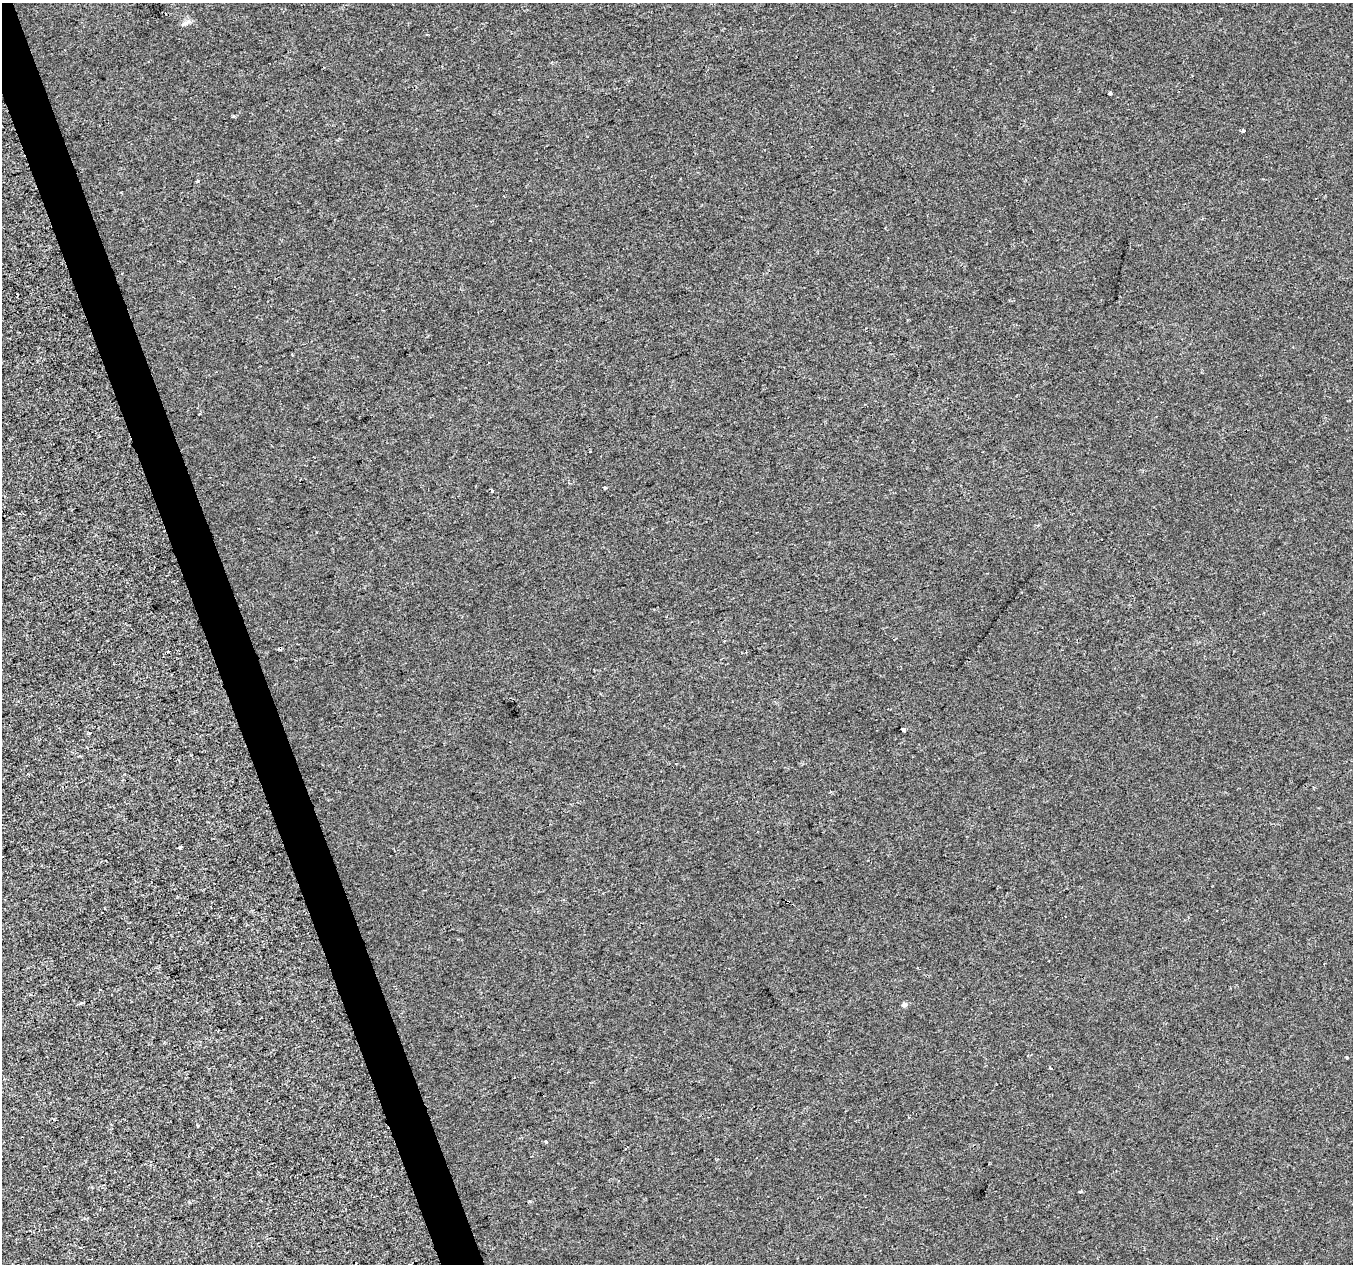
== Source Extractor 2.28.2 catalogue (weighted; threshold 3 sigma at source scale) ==
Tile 11 of 4 x 4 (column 3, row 3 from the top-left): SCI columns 2705-4055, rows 1383-2644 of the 5406 x 5232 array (HDU 1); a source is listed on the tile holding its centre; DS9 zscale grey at full resolution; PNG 1355 x 1266 px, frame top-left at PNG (2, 3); no overlay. Shown black and unused: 3% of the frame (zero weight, under 2 of 3 exposures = <1% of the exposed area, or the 3 px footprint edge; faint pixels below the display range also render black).
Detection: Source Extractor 2.28.2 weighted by HDU 2 'WHT'; one run over the whole footprint, this tile lists its part. Background 4.27e-04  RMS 0.0026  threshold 0.0116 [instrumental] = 3 sigma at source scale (4.5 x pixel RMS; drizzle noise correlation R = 1.50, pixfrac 1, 0.0396/0.0396 arcsec/px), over >= 5 px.
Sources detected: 21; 2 cosmic-ray / hot-pixel residue — not listed; the other 19 listed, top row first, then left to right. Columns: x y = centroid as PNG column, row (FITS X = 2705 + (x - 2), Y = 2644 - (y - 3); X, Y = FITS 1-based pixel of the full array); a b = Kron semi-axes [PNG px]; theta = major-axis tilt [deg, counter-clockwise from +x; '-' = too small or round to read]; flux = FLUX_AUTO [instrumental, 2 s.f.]
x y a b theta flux
165 13 3 2 - 0.62
185 23 11 4 5 0.73
1109 93 4 3 - 0.36
234 116 3 3 - 0.43
1243 131 4 3 - 0.74
197 181 5 3 - 0.26
292 355 3 2 - 0.2
590 451 3 2 - 0.36
605 488 3 3 - 0.74
492 490 3 2 - 0.68
724 641 3 2 - 0.33
903 729 4 4 - 1.6
180 847 4 3 - 0.69
904 1005 6 6 - 0.69
1347 1057 3 3 - 0.57
1050 1068 3 3 - 0.68
197 1126 3 3 - 0.42
546 1141 4 3 - 0.32
1081 1191 3 3 - 0.51